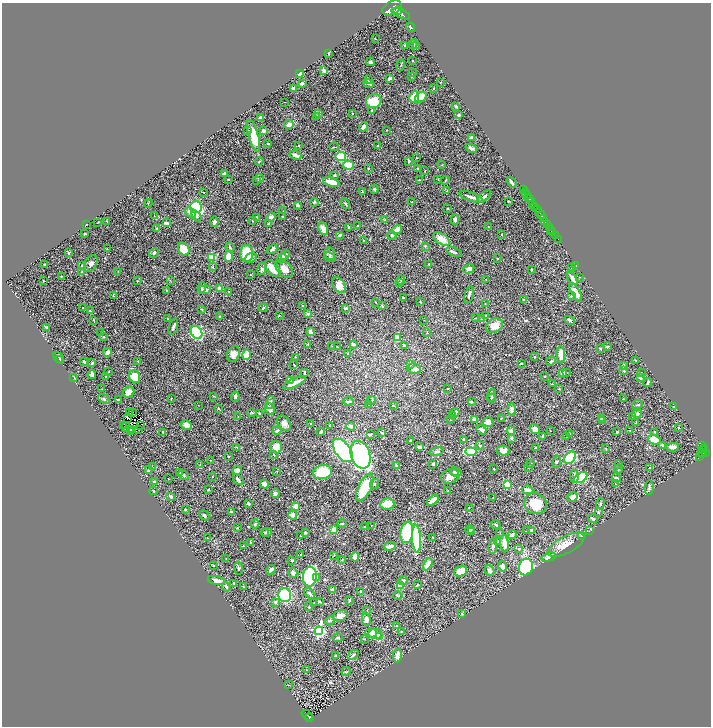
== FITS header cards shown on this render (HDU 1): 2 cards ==
NAXIS1  =                 1417
NAXIS2  =                 1448

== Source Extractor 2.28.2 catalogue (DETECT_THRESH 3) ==
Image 1417 x 1448 px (HDU 1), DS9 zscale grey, zoomed out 1/2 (1 PNG px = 2 x 2 image px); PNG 713 x 728 px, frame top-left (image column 1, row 1447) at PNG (2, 3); each listed source drawn as its Kron ellipse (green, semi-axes under 4 px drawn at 4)
Background 0.553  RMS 0.025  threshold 0.0759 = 3 sigma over >= 5 px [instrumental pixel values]
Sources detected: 521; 35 cannot appear on this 1/2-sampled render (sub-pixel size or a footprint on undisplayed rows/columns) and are neither listed nor drawn; the other 486 listed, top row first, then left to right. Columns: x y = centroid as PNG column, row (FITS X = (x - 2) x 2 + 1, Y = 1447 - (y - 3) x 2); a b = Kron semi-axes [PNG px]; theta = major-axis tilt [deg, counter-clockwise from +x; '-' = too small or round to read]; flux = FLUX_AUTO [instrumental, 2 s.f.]
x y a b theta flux
392 8 10 6 29 6000
398 10 4 2 - 1400
401 14 10 4 -25 2600
411 27 4 3 - 4.7
375 39 2 1 - 2.6
413 44 5 3 - 6.3
405 45 2 2 - 5.6
416 46 4 2 - 4.7
328 54 3 2 - 3.9
413 61 2 1 - 2.5
370 62 4 3 - 9.2
401 65 6 2 72 3.2
324 70 3 2 - 30
300 73 3 3 - 15
413 73 2 1 - 2.3
412 77 2 1 - 1.8
390 78 4 2 - 17
369 80 4 3 - 6.1
440 82 3 1 - 1.6
302 83 2 2 - 32
369 83 5 3 - 9.2
293 88 4 3 - 12
433 88 2 2 - 2.4
414 97 6 4 64 66
421 97 6 4 39 91
374 101 8 7 - 160
285 102 2 1 - 1.1
456 106 4 3 - 5.4
372 110 3 3 - 5
318 113 3 3 - 4.6
352 114 2 2 - 3.4
459 115 2 2 - 24
316 116 3 2 - 3.1
261 118 3 2 - 20
289 125 5 3 - 26
363 127 4 3 - 24
387 130 2 2 - 1.9
247 131 3 2 - 3.9
263 131 3 2 - 17
254 136 17 5 -74 100
472 137 3 2 - 20
268 144 3 2 - 3.4
299 146 2 2 - 4.3
378 146 3 2 - 2.8
334 147 4 2 - 3.3
471 148 6 3 -22 13
295 155 6 2 -24 27
341 157 5 4 - 130
417 158 2 2 - 1.6
259 161 4 2 - 3
409 161 4 3 - 5.9
348 165 5 4 - 87
442 165 2 2 - 1.7
368 168 2 2 - 2.5
418 169 3 2 - 2.3
425 171 3 2 - 2.2
225 173 4 2 - 9.3
335 175 2 2 - 8.1
259 178 4 3 - 5
228 179 2 2 - 2.5
438 179 3 2 - 2.1
419 180 4 2 - 4.3
445 180 4 1 - 2.3
257 181 2 2 - 1.9
331 182 8 3 -16 60
511 182 6 2 -53 13
374 189 4 3 - 5.4
523 190 3 1 - 72
446 191 3 2 - 2.4
203 192 3 2 - 2.4
362 192 3 2 - 2.4
525 192 3 2 - 240
527 195 4 2 - 350
484 196 8 3 41 15
471 197 13 3 -20 23
529 198 3 2 - 470
508 201 2 2 - 4.5
532 201 3 2 - 84
314 202 4 4 - 5.9
412 202 3 2 - 2.8
148 203 4 1 - 2.2
345 204 6 3 -56 5.4
532 204 3 2 - 160
297 205 4 3 - 8.5
196 207 6 6 - 240
535 207 2 2 - 130
448 208 2 2 - 2.3
537 210 4 1 - 190
283 211 2 2 - 1.6
191 212 6 3 -43 39
540 214 6 3 -55 460
154 215 2 2 - 1.6
196 216 6 3 -53 12
257 217 2 2 - 4.2
271 217 5 4 - 15
283 217 2 2 - 3
455 219 5 3 - 16
543 219 2 1 - 370
253 220 3 2 - 5
385 220 3 3 - 3.7
107 221 3 2 - 1.9
544 221 3 3 - 760
98 222 2 2 - 1.8
214 222 5 4 - 8.8
166 223 4 2 - 19
269 223 3 2 - 4.8
86 224 2 2 - 3.5
547 224 3 2 - 370
358 226 3 2 - 4.4
348 227 4 2 - 8
488 227 3 2 - 1.6
549 227 2 2 - 550
157 228 2 2 - 5
323 228 7 4 -63 32
397 229 5 3 - 24
551 230 2 2 - 140
553 232 3 2 - 440
85 234 2 2 - 3.2
502 234 3 2 - 2.9
340 235 4 2 - 7
392 235 4 3 - 8.6
555 236 2 2 - 140
442 239 9 5 -31 54
558 239 2 1 - 52
363 240 2 2 - 2.6
425 246 3 2 - 3.6
230 247 5 2 - 7.7
107 249 2 2 - 2.2
184 249 7 5 -61 81
272 249 5 4 - 11
454 252 8 3 -21 8.6
69 253 3 2 - 5.8
154 253 5 3 - 8.2
247 253 8 6 -88 130
330 254 6 5 - 12
285 255 5 3 - 17
229 256 5 4 - 64
212 257 4 3 - 120
330 257 6 4 -24 8.7
251 258 6 4 22 12
282 258 5 4 - 15
498 258 2 2 - 6.6
91 263 9 6 62 21
429 264 3 3 - 3.7
44 265 2 2 - 5.8
576 265 2 1 - 1.5
81 266 4 3 - 5.1
213 267 3 2 - 2.1
571 267 2 2 - 1.9
273 268 10 5 -50 60
262 269 6 3 82 11
284 269 10 7 -49 43
469 269 6 3 28 18
531 269 3 2 - 3.7
118 271 3 2 - 1.8
82 272 3 2 - 4.6
250 275 3 2 - 2.3
61 276 2 1 - 2.3
579 277 2 2 - 2.2
572 278 7 3 -57 18
486 279 2 1 - 1.3
170 280 3 2 - 1.8
401 280 4 3 - 4.4
44 281 2 1 - 1.4
137 281 3 1 - 1.9
399 282 3 3 - 6.5
339 285 9 6 -54 37
202 287 5 3 - 9.6
219 289 4 3 - 18
205 290 6 4 7 22
167 291 2 2 - 2.1
229 292 2 1 - 2
576 293 11 3 -61 47
469 295 9 2 76 7.7
113 296 2 2 - 2.2
571 296 4 3 - 4.6
403 297 3 2 - 3.4
524 300 3 2 - 3.1
375 302 2 1 - 1.7
420 302 2 1 - 2.8
485 304 3 2 - 2.6
303 305 2 1 - 1.2
382 306 4 2 - 3.8
83 308 2 2 - 1.6
263 308 4 3 - 6.4
346 308 4 3 - 6.5
202 309 3 3 - 3.8
90 311 4 3 - 5
308 314 2 2 - 27
279 315 3 2 - 3.1
486 315 3 2 - 3.9
220 317 3 3 - 5.9
475 318 2 2 - 1.9
168 319 3 2 - 2.9
482 319 4 3 - 6.9
94 320 3 2 - 2.5
424 320 2 2 - 1.5
570 320 5 3 - 11
494 325 9 6 28 50
173 327 8 3 73 11
47 328 3 3 - 6.6
101 332 2 1 - 1.7
197 332 7 5 -58 400
310 332 4 3 - 17
427 333 2 2 - 1.8
103 337 4 3 - 3.6
397 338 2 2 - 65
354 344 3 2 - 13
308 345 4 3 - 3.6
404 345 4 2 - 7.6
332 346 2 2 - 1.6
607 346 4 2 - 4.8
337 347 2 1 - 3.3
600 348 3 3 - 3.4
107 352 4 3 - 18
348 353 2 2 - 5
233 354 8 6 64 30
246 355 5 3 - 83
561 355 8 4 -89 54
295 357 2 1 - 2
535 357 2 2 - 2.5
59 358 6 2 -52 8.4
60 360 2 2 - 2.3
636 360 3 2 - 2.2
84 361 2 2 - 9.7
138 361 2 2 - 2.8
551 361 5 3 - 6.3
92 363 3 2 - 6.3
522 363 3 2 - 3.3
294 365 2 1 - 2.8
411 365 3 3 - 4.2
624 366 3 2 - 8.1
414 369 7 5 -14 25
624 371 2 2 - 7.4
109 372 2 2 - 1.8
304 372 4 2 - 8.6
641 372 3 2 - 2.3
563 373 2 2 - 70
567 373 3 3 - 3.3
92 374 4 3 - 18
545 376 2 2 - 2.4
74 377 3 2 - 2.2
106 377 2 2 - 1.8
134 377 6 5 - 89
640 378 2 2 - 33
290 381 4 3 - 45
648 382 4 2 - 6.6
294 383 12 3 24 49
552 384 4 2 - 2.6
102 389 2 1 - 1.4
448 389 2 2 - 3.1
559 389 2 2 - 2.3
129 392 6 5 - 49
492 395 6 3 72 7.5
213 396 2 2 - 2.1
235 397 5 3 - 16
171 398 2 2 - 3
492 398 4 3 - 5.6
623 398 3 2 - 1.8
104 399 6 4 -36 7.8
118 400 3 2 - 5.1
371 400 5 2 - 4.4
349 402 5 3 - 6.7
471 402 3 2 - 5.5
270 403 7 3 72 12
198 405 2 2 - 1.4
369 405 2 1 - 1.8
638 405 6 2 26 4.9
393 406 2 2 - 2
673 406 2 2 - 1.5
218 408 2 2 - 3.4
270 409 6 5 - 25
512 409 6 4 90 16
133 412 4 1 - 2.9
455 412 4 3 - 18
129 413 2 1 - 0.78
252 413 4 2 - 3.6
260 413 3 2 - 7.4
637 414 5 4 - 13
453 415 3 3 - 9.4
633 416 2 2 - 2.2
238 417 2 2 - 1.5
127 418 2 1 - 1.9
501 418 2 2 - 3
474 419 3 3 - 19
602 419 3 3 - 33
450 420 3 2 - 2.5
602 421 2 2 - 12
488 422 5 5 - 25
284 423 8 6 -56 29
636 423 3 2 - 2.3
310 424 3 2 - 3
186 425 5 4 - 37
123 426 2 1 - 280
141 426 2 1 - 3.5
330 426 2 2 - 2.5
351 426 4 3 - 15
126 427 4 2 - 2.8
679 428 3 2 - 3.4
138 429 2 1 - 6.9
535 429 5 4 - 26
132 430 2 1 - 1.9
481 430 5 3 - 17
630 430 3 2 - 3.1
130 431 2 1 - 1.1
277 431 4 3 - 11
511 431 4 3 - 25
550 431 2 1 - 1.5
163 432 2 2 - 4.6
321 432 3 2 - 16
381 432 3 1 - 4.4
617 432 4 2 - 3.9
655 432 3 3 - 2.8
570 433 3 2 - 3.5
370 435 2 2 - 18
543 436 4 2 - 12
567 436 2 2 - 1.9
512 438 3 3 - 11
464 439 4 3 - 8.2
654 439 6 5 - 50
410 441 4 3 - 4.2
480 445 4 3 - 4.2
663 445 3 2 - 17
702 445 3 2 - 170
237 447 2 2 - 2.3
276 447 6 5 - 71
419 447 4 2 - 11
673 447 6 3 -1 26
535 448 2 2 - 5.2
606 448 3 2 - 2.4
704 449 2 1 - 100
343 450 13 7 -53 1100
503 450 6 5 - 30
703 450 2 2 - 93
436 452 7 3 13 8.6
471 452 6 3 -5 330
703 452 3 2 - 270
706 452 3 2 - 470
702 454 3 2 - 190
274 455 4 2 - 4.4
360 455 14 9 -73 1100
228 457 2 2 - 4.7
700 457 4 2 - 45
570 458 7 5 49 240
210 460 2 1 - 1.3
557 462 6 3 80 7
531 463 2 2 - 2.5
200 464 3 3 - 2.8
433 464 3 3 - 8
619 464 3 2 - 4.5
152 466 3 2 - 2.2
397 466 4 2 - 4.2
528 468 2 1 - 1.4
650 468 3 2 - 6.3
494 469 2 2 - 4
618 469 4 3 - 4.7
148 470 3 2 - 7.5
237 470 5 3 - 25
277 471 3 2 - 2.2
180 472 4 3 - 3.8
323 472 9 7 11 150
454 472 4 4 - 8
456 472 5 4 - 8.2
184 475 5 3 - 7.5
450 476 9 7 23 37
574 476 6 3 -85 16
212 477 2 1 - 1.5
581 478 7 4 35 240
616 478 4 3 - 7.8
168 479 2 1 - 1.3
238 479 6 3 -48 14
154 482 3 3 - 15
616 483 3 2 - 3.4
264 484 4 4 - 25
374 484 5 3 - 6.5
507 485 3 2 - 160
365 487 15 6 64 180
649 487 7 3 81 12
208 490 2 2 - 7.8
528 490 5 3 - 41
153 491 4 2 - 5.5
448 491 3 2 - 5.6
275 494 4 3 - 12
171 496 3 3 - 18
493 497 2 1 - 1.3
573 497 5 4 - 29
433 500 7 3 37 62
248 503 2 2 - 9.4
387 504 7 5 9 57
535 504 11 10 - 110
600 504 5 3 - 5
296 506 2 2 - 79
469 508 2 2 - 1.7
185 509 2 2 - 5.3
231 512 3 2 - 2.2
598 512 4 3 - 4.9
204 515 5 3 - 7
293 515 4 3 - 44
593 519 5 3 - 7.6
255 524 4 3 - 6
342 524 4 3 - 5.5
496 525 5 3 - 6.4
365 526 3 2 - 3.8
371 526 2 1 - 1.3
237 528 3 2 - 5.1
334 530 4 3 - 39
470 530 4 3 - 5
531 530 4 3 - 4.7
526 531 3 2 - 1.7
589 531 3 2 - 2.4
265 532 4 3 - 8.6
267 532 5 3 - 7.9
407 532 11 6 82 440
472 532 3 2 - 2.5
305 533 3 2 - 8.1
500 533 3 2 - 2.3
512 535 4 2 - 29
582 535 3 3 - 7.5
301 536 2 2 - 3.7
433 537 3 2 - 2.2
208 538 2 2 - 1.8
416 539 14 4 -87 350
498 541 3 2 - 3.8
250 543 3 2 - 2.4
504 544 8 3 -85 54
566 545 20 8 28 58
243 546 2 2 - 3.6
390 546 6 3 2 26
493 546 8 4 82 17
519 549 3 3 - 7.5
301 554 2 2 - 2.9
334 555 3 1 - 1.4
355 557 5 3 - 46
549 557 7 3 17 17
226 558 3 2 - 2.4
342 560 2 2 - 3.3
292 561 2 2 - 6.3
428 564 6 4 61 42
213 565 3 2 - 2.3
502 566 5 3 - 26
526 567 8 7 - 410
238 568 6 3 -89 6.1
271 570 5 3 - 12
461 571 6 5 - 60
489 571 6 4 -58 16
293 572 5 4 - 14
310 576 10 7 84 490
316 578 3 2 - 14
216 581 9 4 -10 21
403 581 4 3 - 11
234 583 3 3 - 4.8
417 585 3 2 - 5
401 586 4 3 - 38
226 587 4 3 - 9
243 587 2 2 - 2
333 590 3 3 - 23
361 592 4 3 - 3.6
310 593 7 4 -46 11
285 595 7 6 - 260
398 596 4 3 - 5.4
349 600 3 3 - 4.3
275 602 4 3 - 9.6
320 602 4 2 - 6
314 603 2 2 - 1.9
309 607 2 2 - 16
367 611 3 2 - 2.2
461 613 3 2 - 2
340 616 7 5 23 31
366 619 7 4 -77 29
330 621 5 3 - 7.3
397 626 2 2 - 4.1
319 631 4 4 - 1100
401 632 3 2 - 2.7
371 633 5 5 - 19
375 634 7 5 0 66
379 637 2 2 - 100
338 638 5 2 - 4.4
365 639 2 2 - 2
353 655 6 3 36 7.5
335 656 3 2 - 7.5
397 656 7 4 82 27
306 670 3 2 - 4.2
346 671 5 3 - 4.8
288 685 3 2 - 2
307 715 6 2 -42 100
309 718 2 1 - 45
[35 sub-pixel or undisplayed-footprint detections neither listed nor drawn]